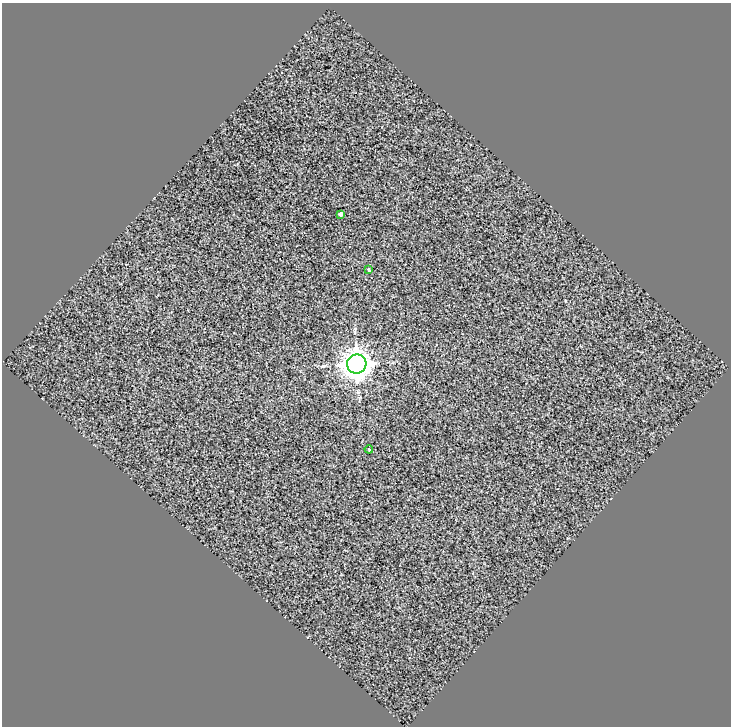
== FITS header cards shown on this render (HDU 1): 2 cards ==
NAXIS1  =                  729
NAXIS2  =                  724

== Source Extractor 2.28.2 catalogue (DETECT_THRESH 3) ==
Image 729 x 724 px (HDU 1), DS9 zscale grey, 1 PNG px = 1 image px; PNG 733 x 728 px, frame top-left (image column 1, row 724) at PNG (2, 3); each listed source drawn as its Kron ellipse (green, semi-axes under 4 px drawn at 4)
Background 0.174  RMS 3.5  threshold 10.6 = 3 sigma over >= 5 px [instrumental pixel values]
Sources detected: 4; all 4 listed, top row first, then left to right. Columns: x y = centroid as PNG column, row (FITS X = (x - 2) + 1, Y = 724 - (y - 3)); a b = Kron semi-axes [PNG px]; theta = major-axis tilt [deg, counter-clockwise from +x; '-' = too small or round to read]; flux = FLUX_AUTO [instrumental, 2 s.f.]
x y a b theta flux
340 214 4 3 - 740
369 269 3 3 - 280
357 364 10 9 - 320000
369 449 4 4 - 220